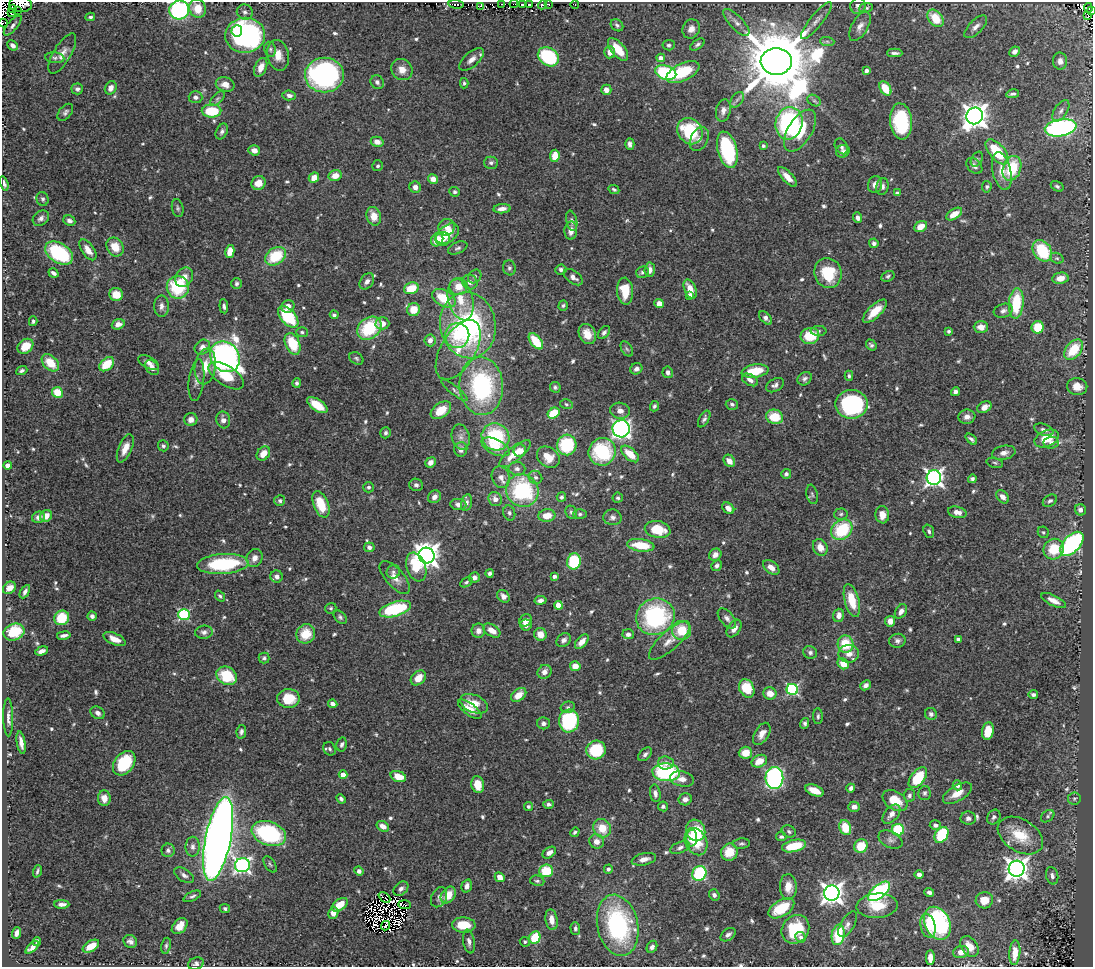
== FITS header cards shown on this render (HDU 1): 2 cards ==
NAXIS1  =                 1091
NAXIS2  =                  965

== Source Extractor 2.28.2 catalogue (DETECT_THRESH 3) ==
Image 1091 x 965 px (HDU 1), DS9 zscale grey, 1 PNG px = 1 image px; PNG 1095 x 969 px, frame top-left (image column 1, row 965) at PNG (2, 2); each listed source drawn as its Kron ellipse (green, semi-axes under 4 px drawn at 4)
Background 0.682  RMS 0.027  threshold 0.081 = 3 sigma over >= 5 px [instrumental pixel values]
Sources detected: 680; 12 with non-positive FLUX_AUTO (blend fragments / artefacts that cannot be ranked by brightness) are neither listed nor drawn; of the other 668, the 500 brightest by FLUX_AUTO listed and drawn (168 fainter detections omitted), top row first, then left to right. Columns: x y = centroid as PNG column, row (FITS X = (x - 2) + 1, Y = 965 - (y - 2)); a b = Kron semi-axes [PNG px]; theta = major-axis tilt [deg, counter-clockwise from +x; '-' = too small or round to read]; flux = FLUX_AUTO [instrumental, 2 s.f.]
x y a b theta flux
21 4 11 7 -3 190
456 4 7 3 -7 34
501 4 2 2 - 4.1
514 4 4 2 - 4.9
523 4 4 2 - 33
548 4 3 2 - 29
575 4 4 3 - 5.1
529 5 4 3 - 39
542 5 4 3 - 32
480 6 3 2 - 19
858 6 8 7 - 7
866 8 7 4 7 3.9
1088 8 5 4 - 8.4
13 9 3 2 - 14
198 9 9 8 - 31
17 10 2 2 - 3500
179 10 10 9 - 270
1092 11 3 2 - 24
245 12 8 7 - 6.4
11 13 3 2 - 4.1
1088 16 3 2 - 46
90 17 5 4 - 3.6
935 18 10 7 -51 49
816 21 23 6 51 14
736 22 17 6 -46 13
3 23 5 3 - 78
13 25 12 5 49 6.1
617 25 7 5 -41 4.3
860 26 16 8 60 13
976 27 14 6 45 9.9
691 29 10 8 65 11
237 31 5 5 - 64
245 35 20 17 7 470
827 41 7 4 -1 4.1
13 45 6 4 -41 9.1
669 45 6 5 - 4.2
697 45 8 4 34 4.5
270 49 7 5 -79 4.9
618 49 14 6 -50 37
610 52 6 5 - 11
1014 52 5 5 - 8.5
62 53 23 9 59 18
895 53 7 3 -2 5.2
278 55 15 10 -77 22
548 57 11 8 -32 140
55 58 9 5 -6 5.2
661 58 4 4 - 14
472 59 15 7 42 13
776 61 15 13 -4 24000
1060 61 8 7 - 10
261 67 10 6 67 18
402 70 11 10 - 19
866 71 4 3 - 7.6
683 72 18 8 25 80
666 73 11 7 -17 160
324 75 19 17 1 380
377 82 7 6 - 6.3
464 83 5 4 - 3.4
225 84 9 7 -15 15
111 88 7 5 61 11
885 88 8 5 -58 41
77 89 6 5 - 5.7
606 90 5 5 - 13
1013 94 6 4 10 4.4
289 95 7 5 -5 6.9
195 97 7 6 - 6.1
217 99 9 4 45 4.1
737 100 9 5 54 5.6
814 101 7 5 -32 4.4
723 110 11 7 78 11
212 111 10 6 0 77
1061 111 12 6 57 8.1
65 112 10 6 50 5.4
975 116 8 8 - 1900
901 121 18 11 -84 150
789 123 16 13 76 260
1061 128 16 8 9 400
222 131 8 5 64 5.7
690 131 14 12 -51 120
800 131 23 12 58 75
699 139 13 8 63 12
377 142 6 5 - 13
630 144 6 4 -89 6.9
763 146 3 3 - 4.3
841 146 8 6 -62 5.8
254 150 6 5 - 11
727 150 18 9 -75 180
843 151 7 6 - 5.9
997 152 15 7 -49 83
555 156 6 4 82 33
977 159 8 5 60 4.3
491 163 7 6 - 5.4
378 166 5 5 - 3.7
974 166 9 6 -45 7.1
1012 168 13 9 69 75
1002 171 19 9 -77 26
335 176 6 5 - 20
787 177 12 5 -46 18
314 178 5 4 - 18
433 179 5 5 - 14
4 183 7 4 -72 5.9
259 183 7 6 - 21
875 185 8 7 - 11
882 186 8 6 78 7.4
1057 186 7 4 -32 4
415 187 6 5 - 10
987 187 6 4 82 4.1
614 189 6 4 -25 3.5
455 192 5 5 - 3.8
897 193 4 4 - 5.2
43 199 7 6 - 4.6
178 208 9 5 -78 4.2
502 209 9 4 6 11
954 214 9 5 33 23
374 216 9 7 -72 24
41 218 9 6 40 7.4
858 218 5 4 - 8.4
69 221 6 5 - 6.7
572 221 10 5 -78 5.6
447 227 8 8 - 16
921 227 7 5 34 20
571 231 9 6 86 13
448 234 13 8 36 39
443 239 7 7 - 14
437 240 7 6 - 33
874 243 5 4 - 5.7
115 247 10 8 -59 30
458 248 10 5 24 4.9
88 250 12 6 -55 18
1042 251 12 8 -54 93
230 252 6 4 78 23
59 253 15 9 -31 160
275 256 11 8 35 75
1057 258 7 5 -20 3.9
509 268 7 6 - 5.3
561 269 5 5 - 5.7
650 270 7 5 86 9.5
642 272 6 5 - 5.9
53 273 5 3 - 5.5
828 273 15 13 -73 76
475 276 7 6 - 4.9
888 276 7 5 28 3.5
184 277 10 8 57 18
573 277 11 6 -36 11
1060 278 8 5 10 19
367 281 9 6 53 9.2
470 282 8 7 - 9.9
236 283 5 5 - 3.7
459 286 9 8 - 27
178 287 11 11 - 110
411 288 7 5 19 43
690 289 10 6 -65 22
625 291 13 8 -86 43
116 294 7 6 - 26
690 296 4 4 - 15
444 298 13 8 -29 61
461 300 21 12 -74 40
1016 303 15 7 85 91
659 304 5 4 - 16
563 305 5 4 - 3.5
161 306 11 7 -90 9.1
224 306 7 4 -85 5.1
288 306 7 6 - 12
414 310 7 6 - 31
875 311 15 6 43 31
1003 311 10 7 20 7.1
334 315 4 4 - 4.4
288 317 13 7 -48 110
766 318 8 4 -47 6.9
33 321 5 4 - 3.4
382 323 7 6 - 15
118 324 6 5 - 10
468 325 33 27 -80 340
981 327 7 6 - 18
1038 327 6 6 - 54
369 328 13 10 40 100
819 331 8 5 1 3.6
949 331 4 3 - 3.7
302 332 5 5 - 3.7
604 333 7 5 50 5.3
587 334 10 8 -63 23
457 336 12 12 - 50
810 336 9 8 - 54
430 340 6 5 - 9.8
536 341 9 5 -51 60
293 344 11 7 -66 66
871 345 6 4 -50 4.1
25 346 8 6 38 35
202 347 8 7 - 13
627 349 8 5 -59 4.3
458 350 33 17 59 48
1074 350 12 7 52 63
225 357 16 14 -51 930
356 358 8 5 -34 3.8
148 362 11 5 -27 8.7
50 363 10 7 -44 40
107 364 8 5 41 44
205 366 18 10 82 33
152 368 8 6 -52 10
636 369 6 5 - 8.1
22 371 6 4 21 4.5
755 371 13 6 9 48
668 372 6 5 - 7.3
226 376 20 9 -33 47
849 376 5 4 - 3.6
805 379 7 6 - 6.1
196 380 21 7 83 13
750 380 9 5 -29 8.7
297 383 5 4 - 4.2
775 385 10 6 31 6.9
481 386 29 22 -86 250
1077 386 10 8 -8 21
555 387 5 5 - 3.8
454 390 16 4 -38 6.4
57 392 5 5 - 46
955 392 4 4 - 6.6
566 404 6 5 - 4.4
732 404 6 5 - 4.6
851 404 16 14 0 250
317 405 12 5 -34 40
654 406 5 4 - 3.5
984 407 8 5 30 15
441 410 11 7 36 41
620 411 10 8 -11 14
553 413 6 5 - 45
775 417 9 7 -19 49
967 417 8 7 - 11
704 419 9 5 60 5.2
191 420 6 6 - 12
223 420 8 7 - 10
621 429 8 8 - 560
1044 430 10 5 -21 7
385 433 5 5 - 4.7
461 437 12 9 -77 12
496 437 14 13 - 130
971 439 7 3 -40 4.7
1047 439 13 8 23 44
1051 443 7 6 - 7.2
567 445 10 9 - 120
163 446 5 5 - 3.8
496 447 15 7 -25 37
125 448 15 6 67 19
461 449 7 6 - 9.5
520 451 6 6 - 19
602 452 14 13 - 150
1004 453 12 7 12 11
263 454 8 6 52 22
515 454 19 7 39 36
630 454 11 5 -41 37
548 457 12 9 -37 30
729 461 6 5 - 14
430 462 5 5 - 11
995 463 8 4 -15 3.5
8 465 4 4 - 21
517 469 8 7 - 8
786 474 5 5 - 5.6
501 477 11 8 -71 13
535 477 7 6 - 5.8
934 478 7 7 - 750
972 479 4 4 - 4.6
416 485 7 6 - 5.5
368 487 5 5 - 3.8
522 490 17 15 -47 190
812 494 10 5 -79 4.1
434 497 7 6 - 11
561 497 5 4 - 4.7
1003 497 7 5 -51 12
618 498 5 5 - 3.9
495 499 7 6 - 12
280 501 5 5 - 4.5
1050 501 8 5 30 4.7
466 503 8 5 77 6.5
321 504 14 7 -68 49
458 504 8 5 -8 8.4
728 508 7 5 -44 13
1080 510 6 5 - 7.4
571 512 7 5 -61 4.3
957 512 9 5 -13 13
509 513 8 6 -72 4.7
580 514 7 5 1 3.9
841 514 7 5 4 3.8
882 515 8 7 - 18
46 516 6 5 - 14
547 516 8 6 7 29
38 517 7 5 25 8.9
612 517 9 8 - 7.9
658 529 13 8 -11 58
842 530 11 9 39 100
929 531 7 5 -70 4.3
1043 532 6 5 - 3.4
1072 544 14 8 46 300
641 545 14 6 -8 57
369 547 5 5 - 7.3
820 547 9 7 -63 18
1054 549 10 10 - 52
715 555 6 5 - 11
426 556 8 7 - 1700
255 558 9 7 65 12
574 561 8 7 - 110
223 564 26 10 4 170
717 566 5 5 - 6
416 567 15 9 -71 64
771 567 9 6 -37 15
393 572 7 6 - 6.1
490 573 4 4 - 4.8
554 576 4 3 - 7.9
277 577 6 6 - 9.5
395 577 20 9 -48 19
474 578 5 5 - 8.5
466 582 7 4 32 3.5
9 588 7 5 39 17
25 592 7 4 59 6.7
220 596 6 4 -52 3.4
503 596 7 5 -47 8.2
540 600 6 4 11 8.3
852 600 17 7 -75 46
1054 601 13 5 -26 14
558 605 4 4 - 35
331 608 6 5 - 3.4
395 609 16 7 16 140
901 611 8 5 56 9.2
184 615 6 5 - 190
839 615 7 5 73 11
92 616 4 4 - 6
340 617 8 5 -47 4.3
655 617 19 18 - 240
62 618 7 7 - 60
727 618 12 6 -49 8.7
526 620 6 5 - 12
890 621 5 5 - 15
526 625 5 5 - 8.3
734 629 10 6 55 13
492 630 9 6 -33 18
681 630 9 9 - 51
478 631 7 6 - 11
14 632 11 8 21 67
204 632 9 6 6 7.5
306 634 10 9 - 43
540 634 6 6 - 23
628 634 6 5 - 6.4
64 635 7 3 9 6.7
115 639 12 5 -25 20
958 639 4 3 - 10
564 640 8 6 44 7.4
669 640 26 9 42 25
897 641 8 7 - 6.6
582 642 9 5 49 13
846 644 9 7 -75 58
42 651 7 4 17 8.5
810 652 7 6 - 5.8
849 654 10 9 - 18
264 658 5 5 - 4.2
843 664 6 5 - 28
575 666 5 5 - 22
544 672 7 6 - 13
227 676 11 8 -31 74
418 678 8 6 42 25
866 685 5 4 - 6.8
747 688 10 7 -63 55
792 689 6 5 - 250
770 693 7 6 - 21
519 695 8 5 40 26
1033 695 5 3 - 5.6
288 698 11 9 1 52
333 704 5 4 - 7.4
474 704 15 8 -22 30
568 707 7 5 15 4.4
470 709 14 6 -37 19
98 713 7 6 - 7.5
931 714 6 5 - 5.3
818 716 8 5 -90 4.1
8 717 19 5 -89 11
569 721 11 10 - 160
543 723 6 6 - 6.9
805 723 5 4 - 4.6
988 731 9 6 81 40
241 732 7 4 79 5.2
762 734 12 7 58 15
21 743 11 4 -80 12
342 744 7 5 77 5.2
330 749 7 6 - 4.6
596 750 9 9 - 81
745 753 7 6 - 26
645 754 8 5 44 5.6
759 761 8 6 26 28
124 763 13 9 52 92
666 763 8 6 -5 11
666 772 13 9 -5 190
343 775 4 4 - 23
398 776 8 5 -20 30
774 778 11 9 89 520
918 778 12 6 51 83
682 779 12 7 -12 14
478 785 8 6 -76 30
957 785 5 4 - 6.7
851 788 4 4 - 6.7
814 790 10 5 -23 25
655 793 9 5 -80 7.6
925 793 7 6 - 4.1
957 793 16 8 31 22
909 795 6 5 - 5.5
104 798 8 6 -85 15
341 799 5 4 - 4.9
685 799 6 6 - 11
1074 799 6 6 - 3.6
895 801 13 9 -34 36
548 804 5 4 - 5
528 806 4 4 - 3.4
663 806 5 5 - 5.8
854 807 5 5 - 9.5
891 814 11 6 49 12
1048 816 7 5 37 3.5
994 817 8 6 57 4.9
968 818 8 6 -8 6.2
935 825 5 5 - 6.5
383 826 6 5 - 13
602 828 9 8 - 37
845 828 8 5 -71 48
696 830 11 9 -70 84
898 830 6 6 - 83
575 832 5 3 - 4
789 832 7 5 -26 4.6
269 833 18 12 -20 220
941 835 9 6 58 110
1020 835 25 16 -32 57
781 837 5 4 - 4.2
691 838 8 5 87 19
218 839 43 12 79 2700
890 840 13 8 -27 8.5
597 841 7 7 - 14
696 842 14 10 -64 43
741 844 8 5 4 4
794 846 12 6 13 64
861 846 7 6 - 42
193 847 10 7 -90 9.7
680 848 10 5 22 6.6
168 850 7 6 - 5.6
729 852 8 8 - 39
549 853 7 5 36 9.7
644 859 12 6 13 14
270 864 9 5 -57 4.2
242 865 7 7 - 530
608 869 4 4 - 4.6
1017 869 8 8 - 1500
37 871 6 3 71 3.6
359 871 5 4 - 8.1
546 871 7 6 - 60
699 873 8 6 57 170
919 874 4 4 - 6.9
184 875 11 6 -31 7.4
1052 876 9 6 -77 6.7
500 877 5 4 - 19
537 881 7 5 -9 4.1
467 886 7 5 73 8.7
788 887 12 8 -87 24
401 889 8 6 42 6.9
879 891 13 6 39 280
929 892 5 4 - 5.7
832 893 8 7 - 1300
448 895 9 6 54 30
714 895 6 5 - 5.4
192 896 9 4 24 4.8
384 897 7 3 -42 4.2
439 897 10 7 64 7
984 900 9 8 - 23
62 904 7 4 0 8.3
340 905 9 5 36 33
404 905 6 2 -3 5
877 906 20 12 4 40
225 908 5 4 - 4.3
781 908 14 8 32 59
333 913 6 5 - 15
552 920 10 6 -81 18
937 923 17 12 -65 260
848 924 14 6 60 8.2
464 925 12 7 -2 43
618 925 31 20 -77 290
180 926 9 6 47 22
386 926 5 2 - 3.8
928 926 12 7 -78 21
575 928 6 5 - 4.4
795 929 15 13 50 74
17 933 6 4 70 7.5
728 935 8 5 37 6.9
838 935 10 6 81 87
801 937 5 5 - 5.6
535 938 6 5 - 67
37 941 4 3 - 3.4
130 941 7 6 - 8
469 942 12 5 -80 7.7
525 942 5 4 - 3.5
91 946 9 5 31 30
166 946 8 4 79 3.8
32 947 8 4 43 9.7
652 947 6 5 - 7.3
969 947 11 8 -54 21
961 952 8 6 14 12
1015 953 12 5 85 24
930 958 7 4 89 15
196 964 8 6 16 6.2
At the frame edge (FLAGS 8, measured only in part): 5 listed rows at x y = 21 4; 179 10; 1092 11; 3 23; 4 183
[168 fainter detections neither listed nor drawn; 12 non-positive-flux detections neither listed nor drawn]